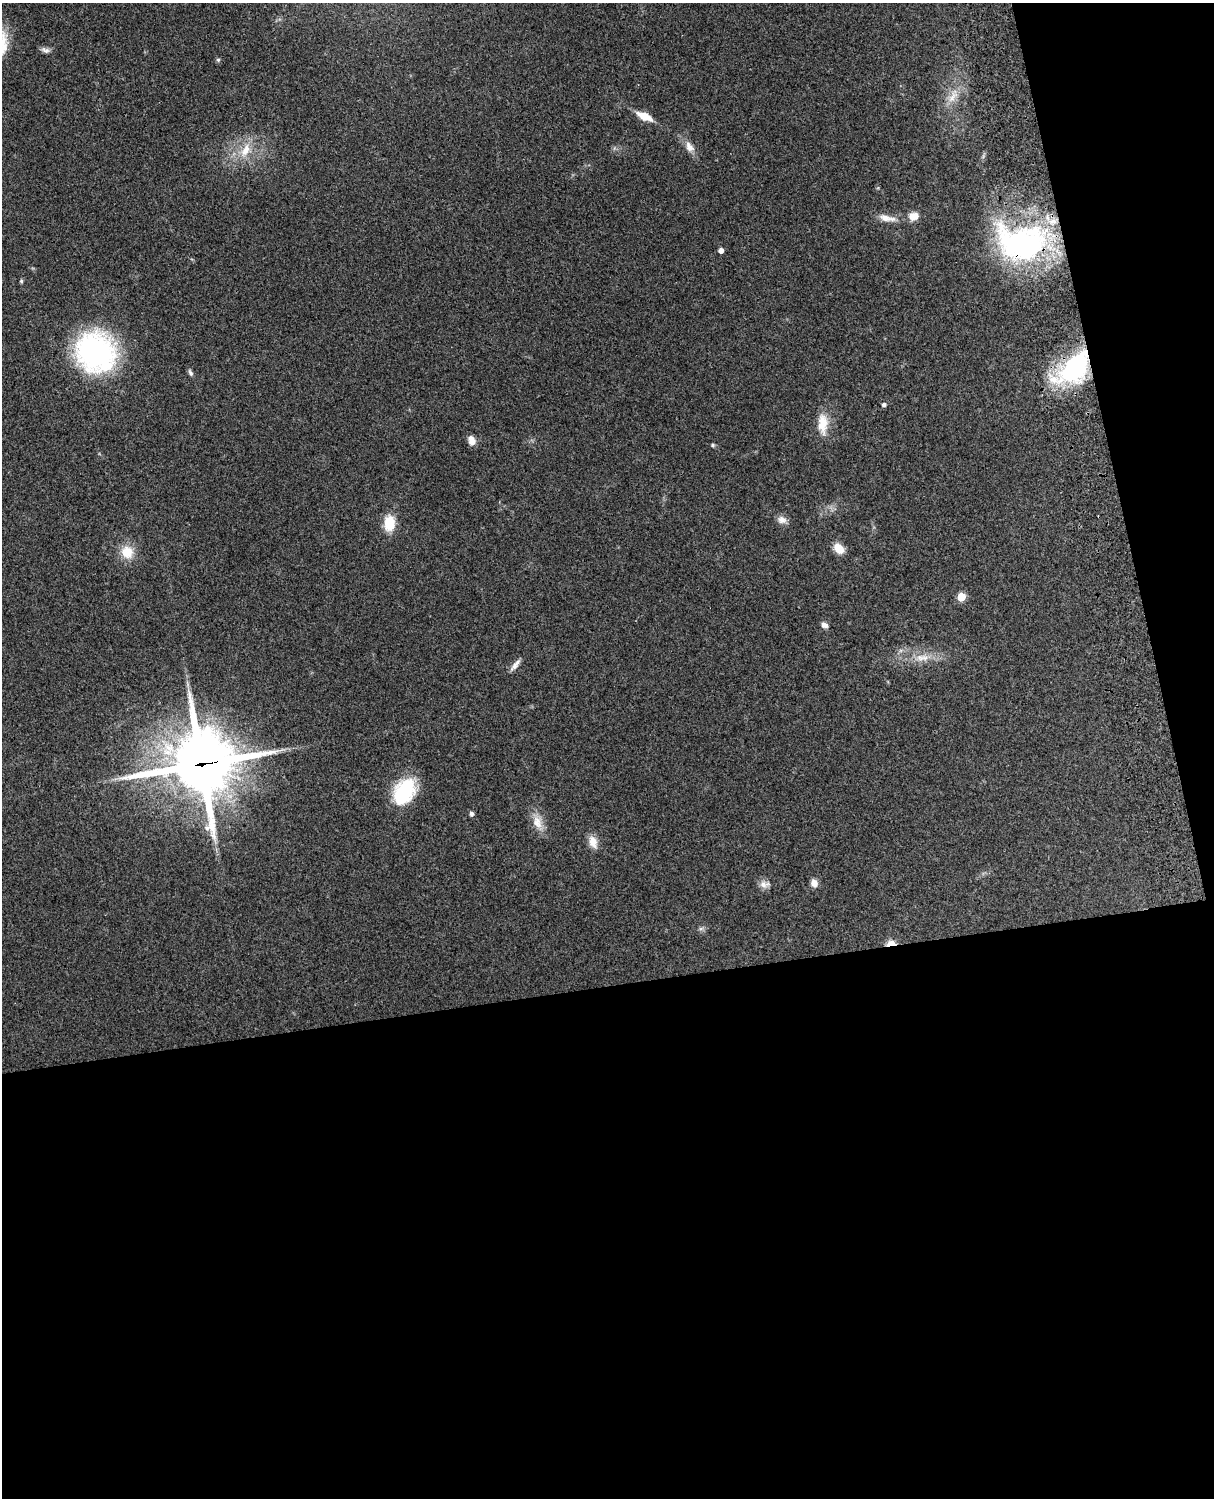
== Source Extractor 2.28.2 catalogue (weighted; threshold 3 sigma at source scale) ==
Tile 12 of 4 x 3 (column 4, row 3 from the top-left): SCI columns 3757-4968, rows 164-1659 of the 5089 x 4927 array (HDU 1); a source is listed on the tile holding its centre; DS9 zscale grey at full resolution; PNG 1216 x 1500 px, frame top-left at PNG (2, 3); no overlay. Shown black and unused: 39% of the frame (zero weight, under 3 of 4 exposures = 6% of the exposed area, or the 3 px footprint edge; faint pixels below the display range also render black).
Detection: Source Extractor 2.28.2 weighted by HDU 2 'WHT'; one run over the whole footprint, this tile lists its part. Background 0.277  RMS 0.0091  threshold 0.0411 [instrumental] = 3 sigma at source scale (4.5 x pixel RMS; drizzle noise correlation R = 1.50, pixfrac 1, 0.05/0.05 arcsec/px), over >= 5 px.
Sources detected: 35; all 35 listed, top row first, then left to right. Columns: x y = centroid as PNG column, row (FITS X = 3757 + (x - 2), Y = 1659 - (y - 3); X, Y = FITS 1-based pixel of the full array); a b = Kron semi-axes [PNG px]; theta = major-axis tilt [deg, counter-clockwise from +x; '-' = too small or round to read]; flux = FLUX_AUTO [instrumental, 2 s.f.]
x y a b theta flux
45 50 13 6 -19 3.6
218 60 5 5 - 1.3
953 96 25 10 62 14
644 116 20 8 -25 14
689 147 16 10 -55 7.9
245 150 22 11 65 17
913 216 12 9 9 8.8
887 218 24 8 -11 9.4
1022 243 65 44 -8 210
721 250 4 4 - 5
21 281 5 5 - 1.2
95 352 45 42 -51 170
1074 369 46 26 43 120
190 373 9 5 -62 2.4
884 404 5 4 - 2.5
823 424 29 13 -90 18
472 441 10 7 -74 7.8
713 445 5 4 - 1.3
782 520 12 10 -22 5.7
389 523 17 11 86 22
839 548 11 8 -44 14
127 552 17 16 - 17
961 597 5 5 - 29
824 625 8 6 -30 3.8
920 658 12 10 1 8.3
515 665 19 6 51 5.3
202 764 27 26 - 4100
404 791 30 20 60 52
471 814 5 4 - 2.7
537 822 20 13 -71 13
593 842 17 10 -69 9.1
814 883 8 7 - 6.7
764 884 14 9 1 5.6
701 928 7 4 19 1.8
891 944 10 4 6 16
Overlapping masked pixels (flux is a lower limit): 4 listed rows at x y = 1022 243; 1074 369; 202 764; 891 944